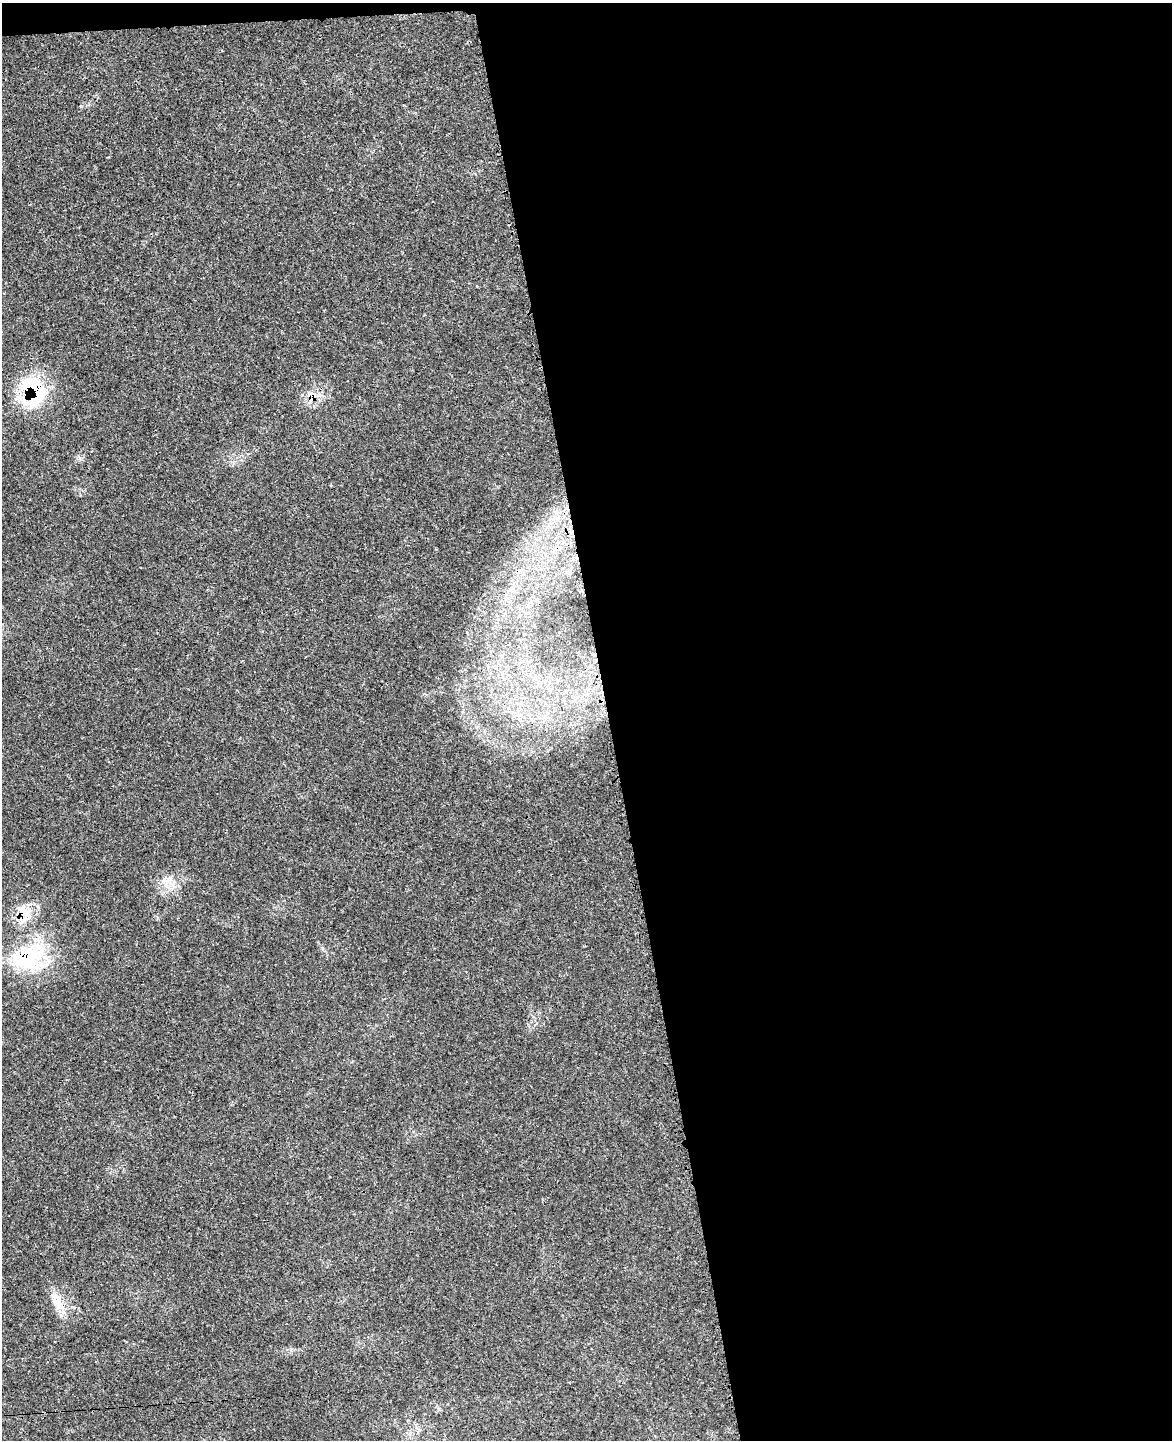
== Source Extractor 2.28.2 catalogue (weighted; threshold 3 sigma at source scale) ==
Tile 4 of 4 x 3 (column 4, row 1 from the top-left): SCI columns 3573-4742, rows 3024-4461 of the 4776 x 4715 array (HDU 1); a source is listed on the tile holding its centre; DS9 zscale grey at full resolution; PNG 1174 x 1442 px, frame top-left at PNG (2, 3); no overlay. Shown black and unused: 49% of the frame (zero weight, under 3 of 4 exposures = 6% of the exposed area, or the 3 px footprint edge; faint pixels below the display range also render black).
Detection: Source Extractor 2.28.2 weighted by HDU 2 'WHT'; one run over the whole footprint, this tile lists its part. Background 0.0423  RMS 0.003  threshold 0.0133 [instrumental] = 3 sigma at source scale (4.5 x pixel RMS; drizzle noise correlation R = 1.50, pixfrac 1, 0.05/0.05 arcsec/px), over >= 5 px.
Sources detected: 5; all 5 listed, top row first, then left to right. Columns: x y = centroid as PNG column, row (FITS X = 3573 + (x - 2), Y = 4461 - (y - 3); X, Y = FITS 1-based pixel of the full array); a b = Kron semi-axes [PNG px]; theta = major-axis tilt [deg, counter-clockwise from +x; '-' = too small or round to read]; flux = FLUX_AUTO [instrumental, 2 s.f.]
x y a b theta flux
34 391 41 27 -77 21
169 880 16 7 43 2.6
23 912 26 15 -56 6.3
28 956 42 35 90 26
59 1305 19 10 -48 4
Overlapping masked pixels (flux is a lower limit): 3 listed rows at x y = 34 391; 23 912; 28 956